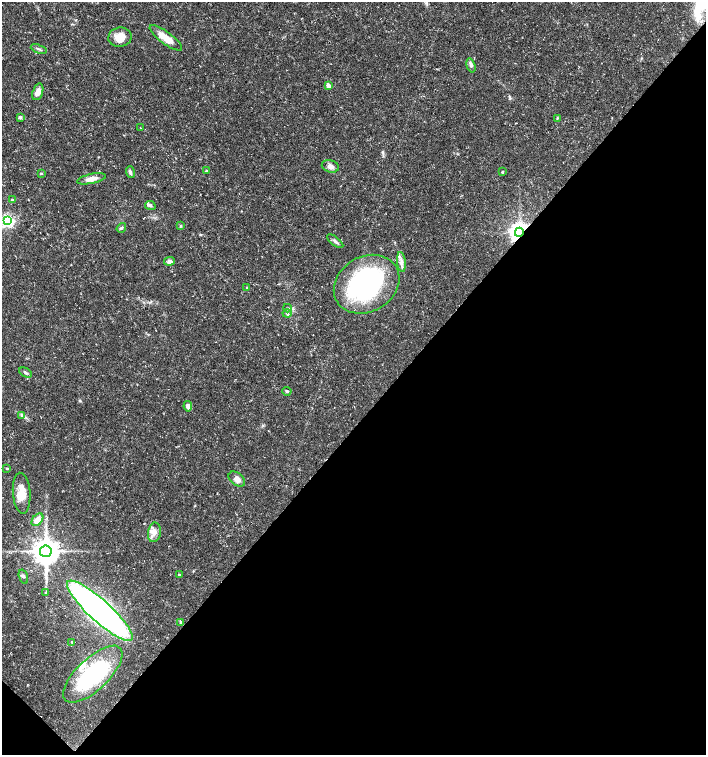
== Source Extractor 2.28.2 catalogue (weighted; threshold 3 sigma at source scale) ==
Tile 15 of 4 x 4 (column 3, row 4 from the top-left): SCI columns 2982-4389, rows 8-1512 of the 6027 x 6026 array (HDU 1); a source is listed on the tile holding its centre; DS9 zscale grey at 2 x 2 block average (1 PNG px = mean of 2 x 2 image px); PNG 708 x 757 px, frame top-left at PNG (2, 2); each listed source drawn as its Kron ellipse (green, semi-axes under 4 px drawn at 4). Shown black and unused: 44% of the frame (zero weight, under 3 of 5 exposures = <1% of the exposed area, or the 3 px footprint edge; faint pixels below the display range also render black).
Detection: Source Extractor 2.28.2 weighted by HDU 2 'WHT'; one run over the whole footprint, this tile lists its part. Background 0.0133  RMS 0.0019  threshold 0.00841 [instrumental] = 3 sigma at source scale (4.5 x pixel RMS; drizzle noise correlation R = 1.50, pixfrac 1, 0.0396/0.0396 arcsec/px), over >= 5 px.
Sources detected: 48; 3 inside a brighter listed object's ellipse — not listed separately; the other 45 listed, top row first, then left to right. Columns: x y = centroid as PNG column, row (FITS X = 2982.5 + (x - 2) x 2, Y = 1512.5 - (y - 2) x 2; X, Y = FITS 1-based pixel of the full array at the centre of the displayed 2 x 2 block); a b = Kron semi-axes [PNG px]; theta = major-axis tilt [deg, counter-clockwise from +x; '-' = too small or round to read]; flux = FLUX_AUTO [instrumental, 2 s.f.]
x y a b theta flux
120 37 12 9 10 5.7
166 38 19 6 -36 5.6
39 49 8 2 -20 0.78
471 65 7 4 -74 1.1
328 86 3 3 - 3.5
38 92 9 5 73 3
20 117 3 3 - 1.3
557 118 3 2 - 0.29
140 128 2 2 - 0.18
330 166 9 6 -15 1.9
206 171 2 2 - 0.67
130 172 6 3 -74 0.89
502 172 3 3 - 0.43
41 173 3 3 - 0.42
91 179 14 5 12 3.1
12 200 4 3 - 0.62
150 206 5 4 - 0.79
8 221 4 4 - 92
181 226 3 2 - 0.37
121 228 5 3 - 0.68
519 232 4 4 - 310
335 241 9 3 -39 1.2
169 261 5 4 - 1.5
401 262 10 4 -84 1.9
367 284 34 27 31 71
247 288 3 2 - 0.29
288 308 4 3 - 0.58
287 313 4 3 - 0.66
26 373 7 3 -27 0.8
287 391 5 3 - 0.65
188 406 5 4 - 1.6
21 415 4 3 - 0.64
7 469 4 2 - 0.33
237 479 9 6 -38 2.7
22 493 20 8 -85 6.7
37 520 7 4 51 4.5
154 532 10 6 81 2.7
46 551 6 6 - 710
179 575 2 2 - 0.85
23 577 7 3 -71 0.73
45 592 3 2 - 0.34
100 611 43 10 -42 260
181 622 3 2 - 0.3
72 642 3 3 - 0.45
93 674 38 16 43 49
Overlapping masked pixels (flux is a lower limit): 1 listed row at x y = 519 232
Isophote crosses this tile's border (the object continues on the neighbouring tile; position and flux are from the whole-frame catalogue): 1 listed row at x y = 8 221
Diffuse or blended objects may show on this block-average render without a row.